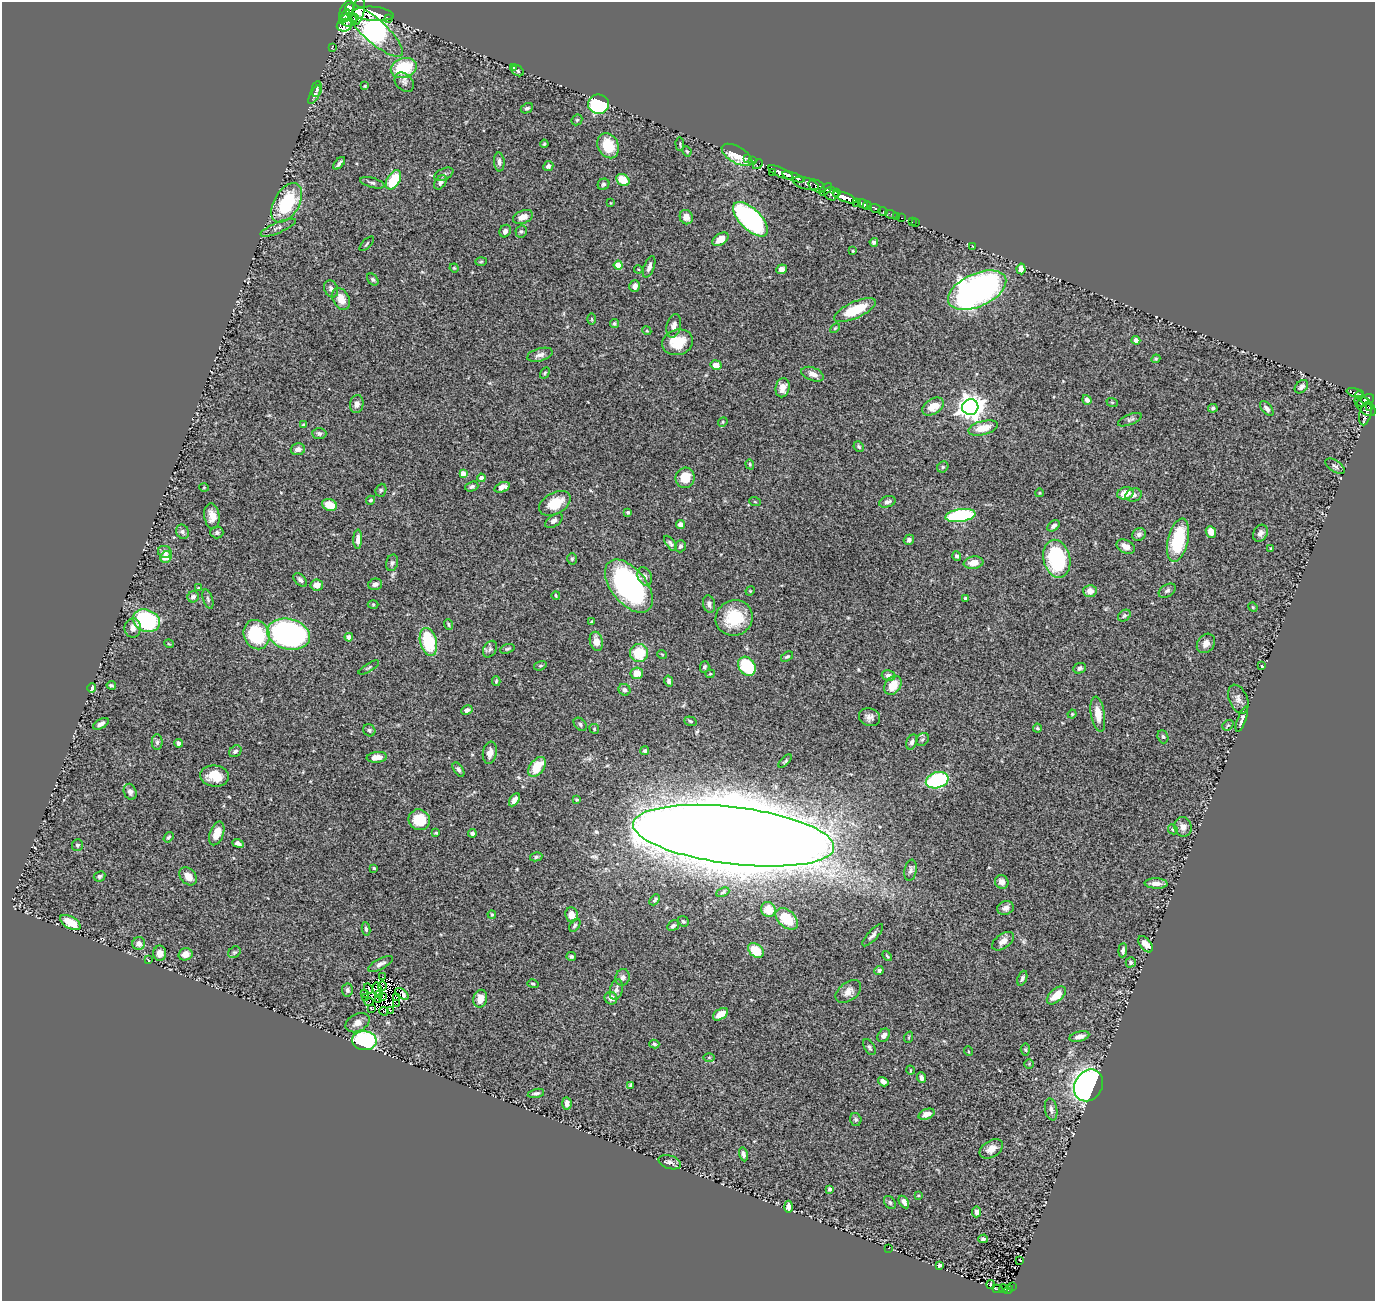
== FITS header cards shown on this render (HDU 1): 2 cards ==
NAXIS1  =                 1373
NAXIS2  =                 1299

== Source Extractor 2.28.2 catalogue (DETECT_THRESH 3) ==
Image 1373 x 1299 px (HDU 1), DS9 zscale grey, 1 PNG px = 1 image px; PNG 1377 x 1303 px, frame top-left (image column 1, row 1299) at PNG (2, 2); each listed source drawn as its Kron ellipse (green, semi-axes under 4 px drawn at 4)
Background 1.02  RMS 0.041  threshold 0.122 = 3 sigma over >= 5 px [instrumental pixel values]
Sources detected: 356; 8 with non-positive FLUX_AUTO (blend fragments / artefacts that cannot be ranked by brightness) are neither listed nor drawn; the other 348 listed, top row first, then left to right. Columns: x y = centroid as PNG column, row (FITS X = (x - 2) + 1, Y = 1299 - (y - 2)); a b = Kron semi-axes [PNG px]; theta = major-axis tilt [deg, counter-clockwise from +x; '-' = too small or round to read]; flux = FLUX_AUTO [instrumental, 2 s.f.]
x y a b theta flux
347 11 11 6 68 2600
358 11 14 6 78 3000
373 14 20 7 -4 3700
345 17 8 3 61 1000
355 18 4 3 - 890
388 18 3 3 - 170
349 20 8 6 5 1500
344 25 8 6 15 810
374 30 37 11 -42 800
332 48 3 2 - 7.5
514 67 3 3 - 3.7
404 68 13 10 15 140
518 71 6 5 - 4.2
404 82 11 8 -44 13
365 86 4 4 - 2.3
317 89 8 5 79 6.4
314 95 10 4 63 7.4
599 104 10 9 - 220
527 108 6 4 26 5.5
577 120 6 5 - 3.7
544 144 4 4 - 3.2
680 144 7 2 -86 2.8
608 146 13 10 -64 70
687 151 5 4 - 3.3
737 155 17 8 -30 65
747 158 3 2 - 29
753 160 4 2 - 7.9
499 162 9 5 -86 10
339 163 7 3 48 8.2
758 164 6 2 45 26
548 166 5 4 - 7
781 172 13 4 -24 1600
772 173 2 2 - 9.4
444 174 10 5 25 7.7
793 177 11 3 -19 1400
393 180 10 6 60 86
623 180 7 5 -37 54
440 182 8 5 55 11
372 183 12 5 -15 7.7
806 183 13 5 -16 410
603 184 6 5 - 5.2
817 186 9 5 -29 430
826 189 7 4 46 410
836 193 3 3 - 190
831 194 7 6 - 640
845 197 12 4 -20 2800
857 202 4 3 - 490
287 203 21 12 59 190
611 203 3 2 - 1.7
863 204 5 3 - 630
867 205 4 3 - 810
875 208 6 4 -24 180
883 211 4 3 - 230
891 214 6 4 -16 94
896 216 3 2 - 22
523 217 10 6 22 19
686 217 7 6 - 21
902 218 3 2 - 22
751 219 22 10 -44 630
912 222 2 2 - 9.9
915 223 3 2 - 6.1
278 228 19 5 23 12
505 231 6 5 - 8
521 231 6 5 - 5
720 239 9 5 34 35
874 242 4 3 - 5.6
367 244 9 2 45 3.3
973 246 4 2 - 1.7
853 251 3 2 - 2.4
481 261 5 3 - 2.9
618 265 4 4 - 57
649 267 11 5 69 11
454 268 4 4 - 2.6
638 269 4 3 - 2.5
781 269 5 5 - 16
1021 269 5 4 - 15
373 279 7 5 -50 5.1
635 286 6 5 - 13
331 289 9 6 -63 10
977 290 31 16 24 1400
341 299 11 8 -62 32
855 310 22 8 24 88
592 319 6 4 -89 2.8
614 323 4 4 - 3.9
674 326 12 7 76 13
835 328 6 3 45 3.1
647 331 5 3 - 2.8
1136 340 4 4 - 14
678 342 16 12 16 74
540 355 13 6 16 13
1156 359 4 4 - 3.4
716 365 5 5 - 23
545 373 6 4 60 3.5
813 374 12 6 -21 17
1301 387 8 5 44 7.8
783 388 10 7 76 24
1355 393 8 3 -18 140
1359 395 5 3 - 180
1368 399 6 5 - 500
1087 400 5 4 - 10
1112 402 6 3 -18 2.9
1363 402 6 3 23 210
357 404 9 6 80 12
933 406 12 7 31 34
1365 406 13 7 -44 280
970 407 8 8 - 2500
1370 407 3 3 - 44
1213 408 5 4 - 5.7
1267 409 9 5 -51 9.6
1365 414 12 6 76 160
1130 420 12 5 23 8.2
723 422 5 4 - 3.2
303 425 4 4 - 5
983 428 15 7 14 44
319 433 7 5 -1 7.7
859 447 6 4 -47 4.4
298 449 7 6 - 12
750 464 5 4 - 3
1335 466 11 5 -33 7.5
943 467 6 5 - 4.6
463 474 4 4 - 27
481 478 4 4 - 17
685 478 10 9 - 55
204 487 5 3 - 2.4
472 487 7 4 20 7.2
502 487 8 5 20 17
381 490 6 5 - 4.8
1039 493 4 3 - 2
1125 493 8 6 16 35
1134 495 8 6 15 9.5
371 500 5 4 - 3.7
755 502 6 3 -20 2.4
887 502 8 5 18 9.2
555 503 17 10 30 64
330 505 8 6 -20 48
628 512 3 3 - 4.3
960 515 15 6 8 360
212 516 13 7 -83 26
554 521 10 5 35 9.1
680 525 4 4 - 14
1054 526 7 4 38 8.1
182 532 7 6 - 7.6
217 532 6 6 - 7.4
1211 532 6 5 - 20
1260 533 9 6 59 10
1139 534 7 6 - 8.7
358 539 10 4 89 14
909 540 5 5 - 6.7
1178 540 22 10 76 160
670 543 9 4 -52 7.1
680 546 6 5 - 7.3
1126 547 10 6 -27 21
1271 548 3 3 - 2.9
165 552 7 6 - 12
957 556 4 4 - 7.1
166 557 6 5 - 35
572 559 5 4 - 4.1
1057 559 19 13 -77 250
392 563 8 6 75 6.8
974 563 10 6 8 24
645 577 9 7 -66 12
300 580 8 5 -46 8.3
375 584 7 5 15 11
317 585 6 5 - 19
629 586 31 17 -51 530
199 588 4 3 - 2.4
750 591 5 4 - 2.5
1090 591 6 6 - 22
1167 591 9 6 32 7.3
556 595 4 2 - 3
193 597 6 5 - 9.8
965 598 3 3 - 4.1
208 599 10 5 -72 5.6
373 604 5 3 - 2.7
709 604 9 6 -75 9.4
1253 607 5 4 - 2.9
1124 615 7 5 37 4.8
734 618 19 17 27 110
146 621 14 11 -24 290
591 622 4 3 - 2.7
449 624 5 3 - 3.4
133 628 9 8 - 17
289 634 22 15 -13 830
256 635 15 12 -67 190
349 637 4 4 - 11
596 641 10 6 -76 25
428 642 14 8 -75 150
1206 643 10 8 53 16
169 644 5 3 - 2.1
490 649 9 6 60 7.3
507 649 7 4 18 4.5
639 653 9 9 - 85
662 654 5 3 - 2.2
787 657 7 4 33 4.2
540 666 6 4 17 4
747 666 10 8 -55 130
1262 666 3 2 - 1.8
369 667 11 3 30 3.7
705 667 5 4 - 5.7
1079 668 6 5 - 7.6
637 673 6 5 - 35
710 674 4 4 - 3.3
889 676 7 5 -14 9.6
496 681 5 3 - 3.7
669 681 6 4 -75 7.2
111 685 5 3 - 4.6
893 685 10 7 56 39
92 688 5 3 - 12
624 690 6 5 - 7
1238 699 15 9 -66 16
467 710 6 4 27 11
1072 714 4 4 - 2.6
1098 714 18 7 -81 35
869 717 11 8 -17 13
1242 719 13 4 69 9.9
690 721 6 4 -19 4.3
101 724 8 4 28 12
580 724 7 5 -48 6
1228 725 6 4 41 4.4
1037 728 4 4 - 3
594 729 5 4 - 3.6
369 730 6 5 - 4.9
1163 737 7 5 -72 5
922 739 7 5 44 5.6
157 742 7 5 90 6.3
912 742 8 5 67 8.4
179 743 4 4 - 12
235 751 7 5 40 6.7
645 751 4 4 - 4.4
490 753 11 7 79 18
377 757 10 5 6 25
785 761 8 3 45 4.1
537 767 11 7 54 68
458 770 8 4 -57 8.7
215 776 14 10 -6 46
937 780 11 8 16 260
130 792 8 6 -69 10
514 800 7 4 57 12
577 800 3 3 - 4.1
419 820 11 10 - 69
1183 827 10 8 -71 18
1173 829 5 4 - 3.5
217 833 12 7 71 29
436 833 3 3 - 3.4
472 833 4 4 - 6.7
734 836 101 28 -7 38000
168 837 6 4 54 4.6
238 843 6 4 -22 7.7
77 845 6 5 - 5.1
536 857 6 4 12 5.2
374 868 3 3 - 3.3
910 870 10 6 81 8.8
100 876 6 5 - 5.1
188 876 10 7 -50 23
1002 882 7 6 - 19
1156 883 11 5 -3 15
723 892 7 4 22 4.3
655 900 6 3 47 4.8
1005 908 8 7 - 12
768 909 8 7 - 25
492 915 4 3 - 3.2
571 915 7 6 - 25
787 919 13 8 -41 66
683 921 6 5 - 4.8
70 923 11 6 -30 57
575 925 7 4 54 5.8
673 926 6 4 32 6.6
366 929 6 4 -81 5.7
873 935 14 5 47 9.5
1003 941 12 7 35 18
139 943 6 6 - 14
1145 944 9 5 -54 29
756 950 9 6 -39 74
1123 950 7 4 85 7.8
234 952 6 5 - 4.4
160 953 7 6 - 19
185 954 7 6 - 25
571 956 5 4 - 5.3
887 956 6 3 -46 3.1
148 960 4 2 - 1.9
1131 962 5 5 - 4.7
381 964 14 5 28 12
879 970 4 4 - 6.2
383 977 2 2 - 1.4
623 977 8 7 - 8.8
1022 978 8 4 69 6.2
533 984 5 4 - 4.3
382 986 5 2 - 4.8
368 988 5 3 - 4.4
377 989 7 4 -78 5.2
347 990 6 5 - 7.4
616 990 11 6 77 9.4
848 992 14 9 38 21
365 993 3 2 - 1.6
379 994 4 3 - 3.7
402 994 8 4 -38 2.1
1056 995 11 6 42 46
366 997 3 2 - 0.7
383 997 4 2 - 2.8
397 998 3 2 - 3.7
611 998 6 6 - 15
480 999 9 7 77 28
379 1000 4 3 - 4.2
369 1002 5 2 - 7.2
397 1004 3 2 - 2
371 1008 2 2 - 1.6
390 1010 4 2 - 2.7
384 1011 5 3 - 9.1
721 1014 8 5 33 27
357 1023 13 8 27 20
884 1035 7 5 53 10
909 1037 6 3 72 2.3
1079 1037 10 5 14 15
364 1041 12 9 -3 290
654 1044 5 3 - 3.6
869 1047 9 5 -59 5.9
1025 1050 6 4 -86 3.8
968 1051 5 3 - 2.3
709 1057 6 4 0 2.7
1029 1064 5 4 - 2.8
910 1070 4 3 - 2.2
922 1078 5 4 - 10
883 1082 5 4 - 12
631 1085 4 3 - 4.3
1089 1085 16 13 58 1000
536 1093 8 4 14 6.6
567 1103 6 4 -86 11
1051 1109 11 6 -79 11
927 1114 8 5 21 19
856 1119 6 5 - 4.9
991 1149 13 8 32 23
743 1154 7 4 -77 7.4
670 1162 11 6 -19 11
830 1189 3 3 - 6.5
918 1196 4 2 - 2.1
890 1202 7 5 -51 5.6
904 1202 7 4 -59 12
788 1207 6 4 -88 12
977 1212 5 4 - 12
983 1239 5 4 - 5
888 1248 3 2 - 12
1020 1260 3 2 - 1.9
939 1265 4 3 - 5.9
991 1285 4 2 - 2.9
1012 1286 3 2 - 4.2
998 1289 5 3 - 32
1004 1289 4 2 - 7.3
1008 1290 5 3 - 16
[8 non-positive-flux detections neither listed nor drawn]